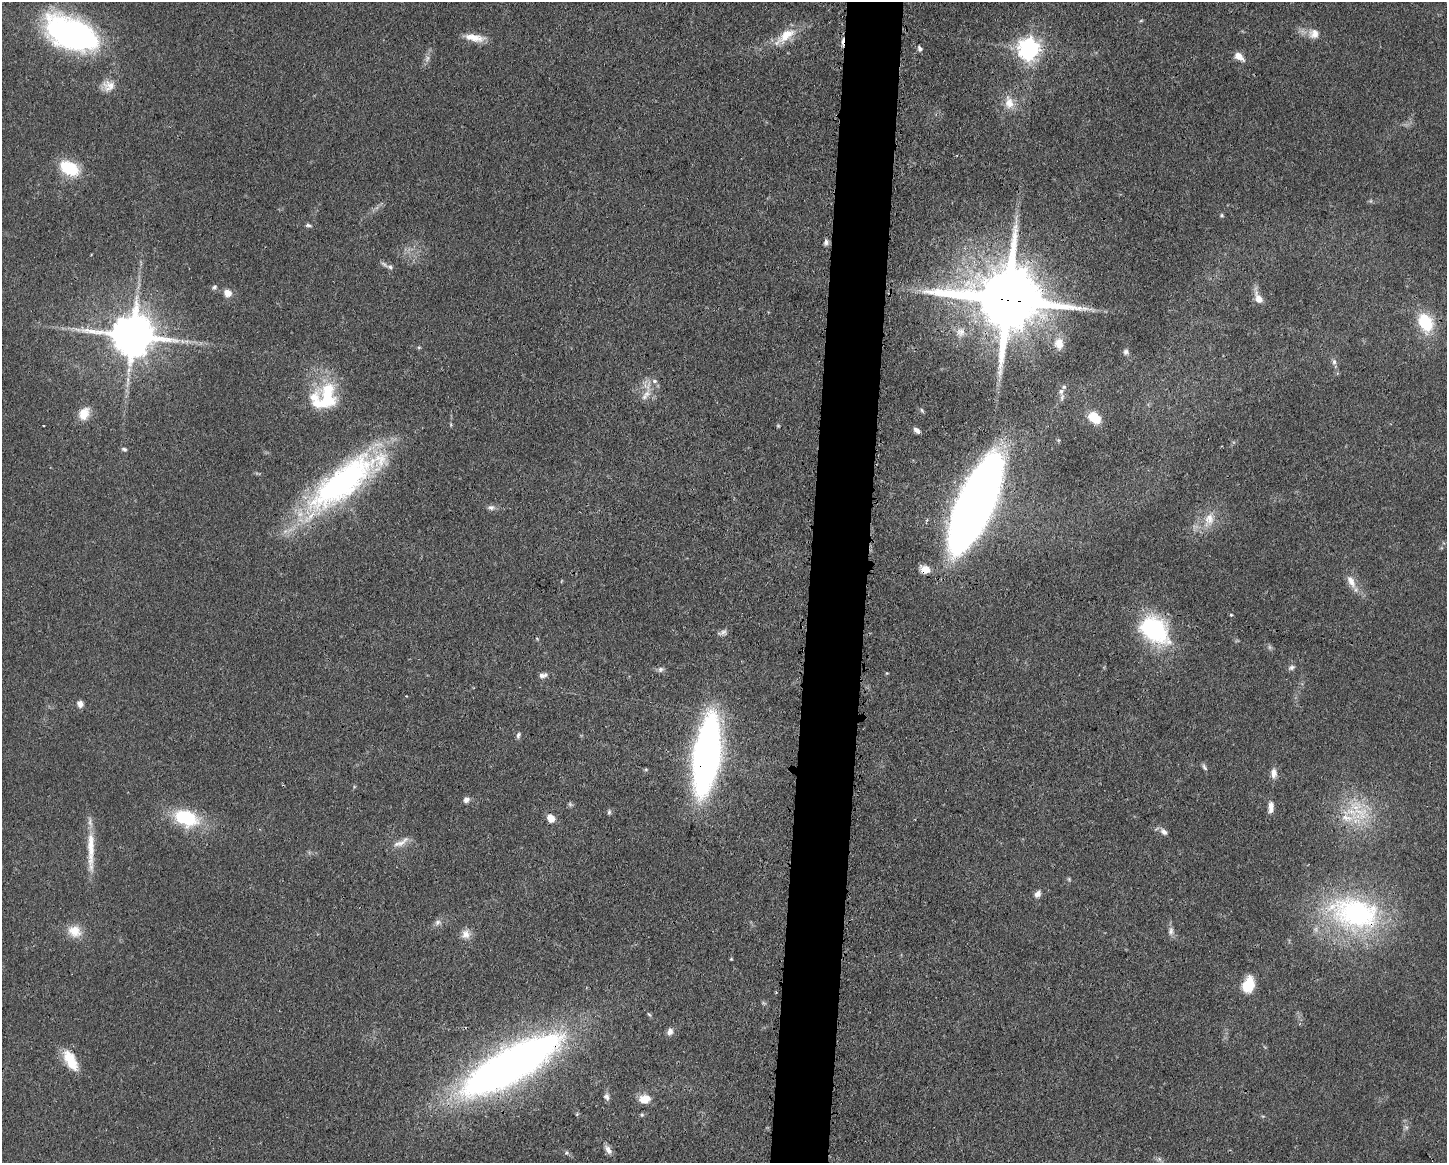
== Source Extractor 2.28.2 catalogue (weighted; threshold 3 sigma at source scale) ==
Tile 5 of 3 x 4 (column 2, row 2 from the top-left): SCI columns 1563-3007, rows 2325-3485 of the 4683 x 4649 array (HDU 1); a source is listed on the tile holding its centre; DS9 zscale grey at full resolution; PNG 1449 x 1165 px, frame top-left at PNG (2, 2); no overlay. Shown black and unused: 4% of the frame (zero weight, under 3 of 4 exposures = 1% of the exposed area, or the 3 px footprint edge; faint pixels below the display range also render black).
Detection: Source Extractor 2.28.2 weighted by HDU 2 'WHT'; one run over the whole footprint, this tile lists its part. Background 0.0591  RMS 0.0043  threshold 0.0194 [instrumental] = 3 sigma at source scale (4.5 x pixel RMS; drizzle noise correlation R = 1.50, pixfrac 1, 0.05/0.05 arcsec/px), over >= 5 px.
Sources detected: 91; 6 too faint to see at this stretch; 1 cosmic-ray / hot-pixel residue — not listed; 5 inside a brighter listed object's ellipse — not listed separately; the other 79 listed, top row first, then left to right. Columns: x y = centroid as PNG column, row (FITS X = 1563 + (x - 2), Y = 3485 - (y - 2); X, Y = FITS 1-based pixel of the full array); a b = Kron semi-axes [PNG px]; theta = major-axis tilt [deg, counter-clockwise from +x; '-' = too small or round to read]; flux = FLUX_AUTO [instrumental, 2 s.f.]
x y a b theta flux
72 34 47 26 -22 140
1314 34 14 13 - 4.2
785 36 35 12 37 10
474 38 25 8 -9 6.1
920 48 6 5 - 1.2
1029 49 8 8 - 270
1239 57 14 8 -37 3.5
109 86 16 14 5 4.8
1009 103 18 13 -80 5.7
69 168 21 13 -27 19
1222 215 5 4 - 0.6
308 225 9 5 -7 0.92
826 242 8 6 83 1.3
390 267 7 5 -17 1
214 287 7 6 - 1
227 293 8 7 - 4.2
1258 298 16 8 -63 4.1
1008 300 22 18 -15 5100
1425 322 21 14 -65 19
961 332 12 11 - 3.4
133 335 13 12 - 1700
182 341 7 4 -71 0.82
1059 344 16 13 88 5
419 347 6 4 18 0.49
1126 352 7 6 - 1.2
1334 362 8 6 -76 1.4
654 381 8 6 -1 1.5
1061 391 8 6 29 1.6
327 394 36 21 89 23
647 394 12 10 60 4.1
922 410 8 4 -63 0.65
84 414 17 12 63 6.2
1094 417 11 8 -37 12
917 430 9 5 -39 1.8
124 449 7 5 -26 0.88
343 482 100 30 38 120
975 504 70 21 66 740
491 507 10 7 0 1.6
1209 519 23 13 75 7.7
925 569 11 8 -13 5.3
1351 582 19 8 -63 4.5
1231 615 4 4 - 0.57
1154 630 39 26 -40 44
722 632 13 5 13 1.5
1291 667 9 6 25 1.2
660 669 8 6 45 1.3
543 675 12 6 14 1.9
80 704 8 7 - 2.3
518 735 9 5 78 1.1
706 756 45 15 82 350
1204 767 10 4 -56 1.1
646 769 5 5 - 0.54
1274 773 14 7 -88 2.8
466 800 7 7 - 1.9
1271 807 15 6 88 3
609 812 6 5 - 0.79
1360 813 44 22 -51 23
186 818 31 19 -18 25
551 818 8 7 - 4.9
1164 832 10 7 -44 1.9
401 843 27 6 38 3.4
91 850 58 8 -90 11
1069 879 7 4 -46 0.57
1038 894 10 7 56 2.1
1355 913 70 45 -13 84
438 922 10 7 34 1.8
74 931 18 15 -29 7
1171 931 12 7 89 2
466 934 13 12 - 3.6
731 959 4 4 - 0.4
1248 985 15 10 70 13
670 1031 9 7 54 2.2
70 1060 26 11 -61 11
511 1065 91 25 30 370
606 1097 9 7 -72 1.6
645 1099 15 11 11 5.5
642 1115 6 5 - 0.7
1406 1127 6 4 -72 0.89
608 1150 12 6 -64 2.5
Overlapping masked pixels (flux is a lower limit): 9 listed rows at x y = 1008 300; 133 335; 343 482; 975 504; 925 569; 1154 630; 706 756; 1355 913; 511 1065